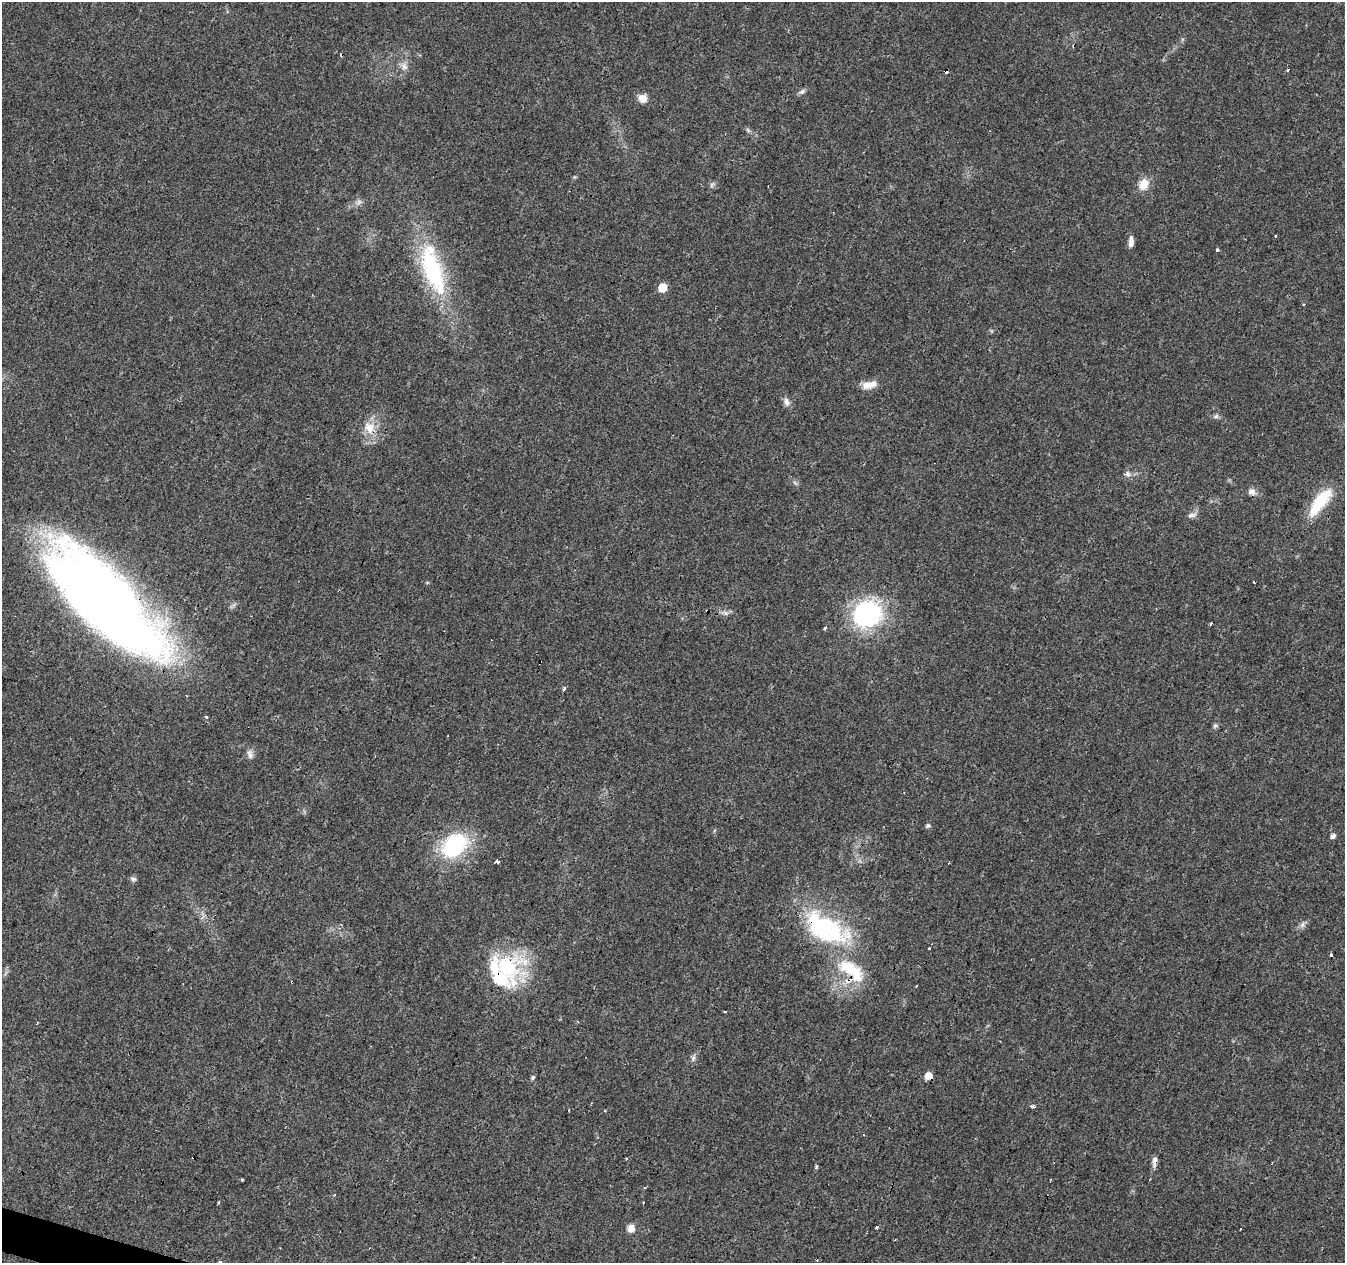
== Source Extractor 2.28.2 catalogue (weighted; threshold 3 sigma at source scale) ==
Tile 7 of 4 x 4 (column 3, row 2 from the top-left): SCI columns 2687-4029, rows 2735-3995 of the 5378 x 5534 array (HDU 1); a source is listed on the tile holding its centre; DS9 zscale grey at full resolution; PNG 1347 x 1265 px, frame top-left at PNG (2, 2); no overlay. Shown black and unused: <1% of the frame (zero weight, under 3 of 4 exposures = <1% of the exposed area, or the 3 px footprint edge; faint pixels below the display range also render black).
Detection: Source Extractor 2.28.2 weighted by HDU 2 'WHT'; one run over the whole footprint, this tile lists its part. Background 0.0259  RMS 0.0032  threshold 0.0142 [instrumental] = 3 sigma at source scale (4.5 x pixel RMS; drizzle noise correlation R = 1.50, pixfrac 1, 0.0396/0.0396 arcsec/px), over >= 5 px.
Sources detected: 71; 1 too faint to see at this stretch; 2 inside a brighter object's white glare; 10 cosmic-ray / hot-pixel residue — not listed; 3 inside a brighter listed object's ellipse — not listed separately; the other 55 listed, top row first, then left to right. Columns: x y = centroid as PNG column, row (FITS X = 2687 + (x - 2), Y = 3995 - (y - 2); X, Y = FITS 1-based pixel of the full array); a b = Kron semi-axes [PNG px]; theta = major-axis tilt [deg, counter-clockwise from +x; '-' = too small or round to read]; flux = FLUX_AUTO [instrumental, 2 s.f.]
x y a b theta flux
404 66 11 8 -56 1.7
1287 70 3 2 - 0.43
802 91 9 6 28 0.89
642 98 10 9 - 2.9
748 130 8 4 -54 0.57
1144 184 15 11 68 4
712 185 8 3 71 0.55
359 202 10 6 49 1.1
1131 242 14 6 86 1.6
1217 250 4 3 - 1
433 269 70 24 -72 36
662 288 6 6 - 7.3
869 385 19 9 13 3.4
787 402 12 7 -71 1.5
1216 416 7 5 44 0.72
369 427 18 16 -61 5.6
1128 474 9 7 -76 1.1
1251 491 11 8 -7 1.6
1320 502 41 14 52 13
1192 515 14 6 16 1.2
105 600 136 47 -45 330
726 613 8 5 -32 0.88
867 614 30 26 22 41
1211 624 3 3 - 2.1
825 628 3 3 - 1.8
564 689 3 3 - 2.3
206 717 4 3 - 0.86
1215 726 7 6 - 0.64
250 754 13 7 -76 1.4
928 826 6 5 - 0.72
1333 836 5 5 - 1.2
454 845 29 20 40 28
497 862 4 3 - 1.8
133 879 8 5 -11 0.73
822 925 61 31 -28 38
1302 925 10 5 55 1
930 949 3 3 - 1.6
1332 955 3 3 - 2.8
852 970 43 19 -41 16
500 978 44 40 6 25
292 982 3 2 - 0.3
916 986 3 2 - 0.38
693 1058 10 5 76 0.96
928 1075 6 6 - 3.2
533 1077 6 4 48 0.61
1033 1106 4 3 - 1.4
1154 1161 16 6 85 1.6
816 1167 6 4 76 0.57
1051 1179 2 2 - 0.34
242 1180 3 3 - 0.79
218 1202 3 3 - 1.4
631 1228 10 8 81 2.3
877 1228 3 3 - 1
1241 1229 3 2 - 0.54
220 1261 3 3 - 2.3
Overlapping masked pixels (flux is a lower limit): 9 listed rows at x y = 369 427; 1320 502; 105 600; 822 925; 852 970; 500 978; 292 982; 928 1075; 1154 1161
Isophote crosses this tile's border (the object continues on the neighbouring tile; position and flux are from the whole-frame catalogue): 1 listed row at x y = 220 1261